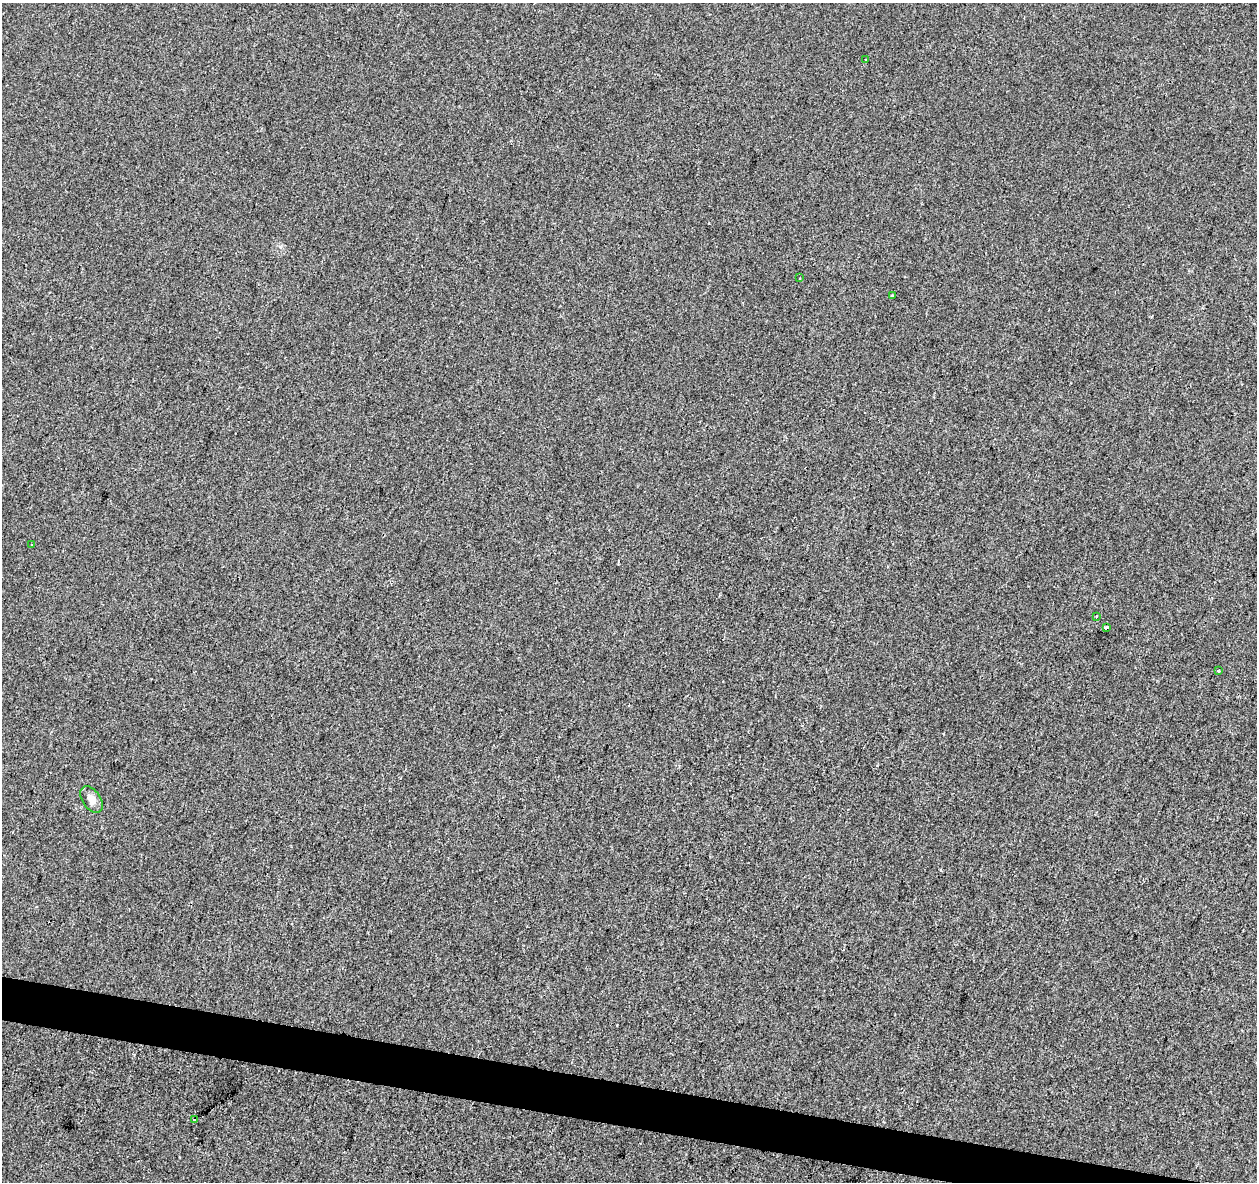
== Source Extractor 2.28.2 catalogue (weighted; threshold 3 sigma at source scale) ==
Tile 6 of 4 x 4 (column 2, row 2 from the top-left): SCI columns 1263-2517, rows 2641-3820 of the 5028 x 5221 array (HDU 1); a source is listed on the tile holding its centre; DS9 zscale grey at full resolution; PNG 1259 x 1184 px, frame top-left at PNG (2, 3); each listed source drawn as its Kron ellipse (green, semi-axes under 4 px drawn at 4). Shown black and unused: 3% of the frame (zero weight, under 2 of 3 exposures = <1% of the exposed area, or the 3 px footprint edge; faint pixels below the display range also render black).
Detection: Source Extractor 2.28.2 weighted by HDU 2 'WHT'; one run over the whole footprint, this tile lists its part. Background -0.00104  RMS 0.0042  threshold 0.0188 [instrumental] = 3 sigma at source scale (4.5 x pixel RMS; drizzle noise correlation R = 1.50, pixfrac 1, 0.0396/0.0396 arcsec/px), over >= 5 px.
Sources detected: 9; all 9 listed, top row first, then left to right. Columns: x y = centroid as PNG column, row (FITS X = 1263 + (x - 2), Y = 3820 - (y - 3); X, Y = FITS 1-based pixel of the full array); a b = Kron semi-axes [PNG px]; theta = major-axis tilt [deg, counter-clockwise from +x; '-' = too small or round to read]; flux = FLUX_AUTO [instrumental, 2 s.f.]
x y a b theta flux
866 60 3 2 - 0.89
800 278 3 2 - 0.44
892 296 3 3 - 0.83
31 545 3 3 - 1.7
1096 616 3 2 - 0.62
1107 628 3 3 - 7
1218 671 3 3 - 0.71
92 800 15 9 -56 3.3
195 1119 3 3 - 2.5